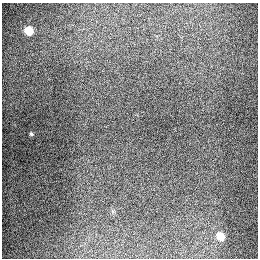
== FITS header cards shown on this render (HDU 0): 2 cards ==
NAXIS1  =                  256
NAXIS2  =                  256

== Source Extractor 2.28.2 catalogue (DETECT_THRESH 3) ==
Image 256 x 256 px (HDU 0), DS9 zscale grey, 1 PNG px = 1 image px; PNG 260 x 260 px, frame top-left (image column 1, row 256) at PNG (2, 3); no overlay
Background 1280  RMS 27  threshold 80.4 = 3 sigma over >= 5 px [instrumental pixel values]
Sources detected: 3; all 3 listed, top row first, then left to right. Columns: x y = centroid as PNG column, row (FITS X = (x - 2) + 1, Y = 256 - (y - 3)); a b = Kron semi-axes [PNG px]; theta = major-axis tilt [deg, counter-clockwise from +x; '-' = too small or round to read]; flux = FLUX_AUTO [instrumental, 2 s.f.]
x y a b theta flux
29 31 6 5 - 94000
31 134 4 4 - 2700
220 236 6 5 - 70000